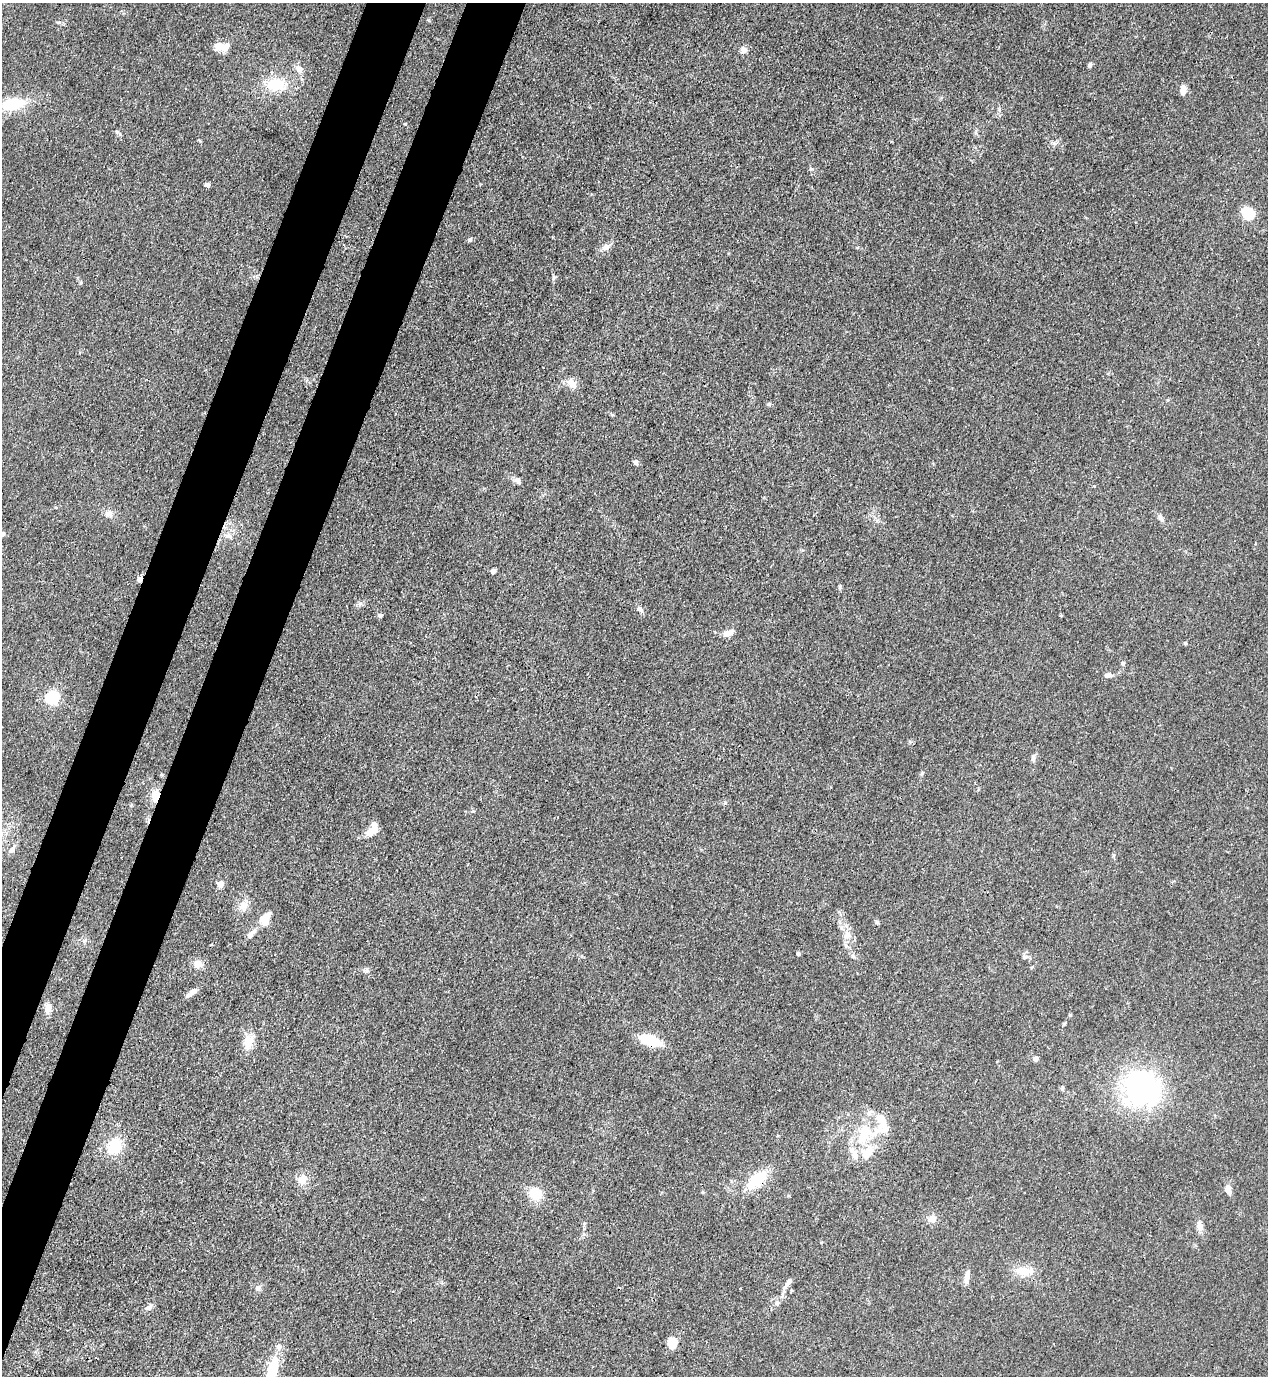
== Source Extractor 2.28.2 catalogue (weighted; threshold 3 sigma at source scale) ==
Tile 7 of 4 x 4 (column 3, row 2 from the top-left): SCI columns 2886-4151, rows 2791-4164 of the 5639 x 5578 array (HDU 1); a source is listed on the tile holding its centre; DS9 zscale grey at full resolution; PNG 1270 x 1378 px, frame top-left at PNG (2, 3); no overlay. Shown black and unused: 8% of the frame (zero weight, under 3 of 4 exposures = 7% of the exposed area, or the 3 px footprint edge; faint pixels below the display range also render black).
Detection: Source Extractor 2.28.2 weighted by HDU 2 'WHT'; one run over the whole footprint, this tile lists its part. Background 0.0149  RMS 0.0024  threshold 0.011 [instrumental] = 3 sigma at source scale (4.5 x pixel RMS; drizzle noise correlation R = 1.50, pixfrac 1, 0.05/0.05 arcsec/px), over >= 5 px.
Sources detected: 78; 1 inside a brighter object's white glare — not listed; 6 inside a brighter listed object's ellipse — not listed separately; the other 71 listed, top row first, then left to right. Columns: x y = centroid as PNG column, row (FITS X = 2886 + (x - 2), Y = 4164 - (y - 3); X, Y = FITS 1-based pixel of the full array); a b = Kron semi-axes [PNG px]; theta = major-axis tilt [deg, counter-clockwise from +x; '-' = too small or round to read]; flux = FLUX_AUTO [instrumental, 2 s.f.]
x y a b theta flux
59 22 6 4 18 0.35
221 47 17 9 -2 3.1
743 50 9 9 - 1.1
1090 65 5 4 - 0.73
299 69 11 8 -55 1.5
276 85 22 15 5 8.2
1183 89 9 6 -89 2.4
12 104 27 14 10 9.7
207 184 7 5 -16 0.59
1247 213 17 13 -48 4.8
470 239 7 5 30 0.41
606 247 12 8 38 1.3
553 277 8 4 81 0.45
572 383 13 9 -32 2.3
769 404 6 5 - 0.35
612 415 6 4 -19 0.3
636 462 7 6 - 0.62
518 480 11 6 -49 0.96
109 514 10 9 - 1.4
1160 518 13 6 -60 1
3 534 6 6 - 0.49
229 536 11 5 -26 0.92
493 571 5 4 - 1
139 579 7 6 - 0.82
640 609 11 4 -36 0.74
380 615 6 5 - 0.52
728 633 13 7 26 1.7
1185 643 4 4 - 0.32
1123 663 6 6 - 0.5
1108 675 11 6 -1 1
52 698 6 6 - 44
1033 759 11 5 87 0.75
156 796 13 9 81 3.4
372 831 15 8 27 3.2
12 849 12 6 56 1
220 884 8 7 - 1.3
243 905 14 11 56 2.4
265 917 16 8 39 3.4
877 922 5 5 - 0.41
251 934 16 7 46 1.7
847 935 12 9 64 2
798 954 5 4 - 0.45
1024 957 6 5 - 0.45
198 964 12 11 - 1.9
192 992 16 5 38 1.7
48 1008 10 7 81 2
1070 1015 5 4 - 0.28
1064 1024 5 4 - 0.31
650 1040 20 10 -16 8.6
248 1042 18 11 71 4
1036 1059 5 5 - 1.3
1062 1089 7 4 90 0.37
1142 1091 29 28 - 66
865 1134 33 24 58 13
115 1146 18 15 54 7.8
302 1180 12 10 62 3
757 1180 24 13 39 8.9
1228 1189 10 6 -78 1.8
703 1192 5 3 - 0.25
536 1194 15 14 - 5.1
932 1219 11 10 - 1.5
584 1224 6 3 20 0.28
1199 1226 15 8 -81 1.6
1024 1271 24 11 -2 4.3
966 1277 15 6 81 1.7
788 1283 15 6 52 1.4
259 1287 9 7 45 0.81
777 1303 7 5 -4 0.59
149 1307 10 7 28 0.98
672 1343 7 7 - 7.4
272 1371 29 10 73 11
Overlapping masked pixels (flux is a lower limit): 4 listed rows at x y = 139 579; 156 796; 650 1040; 757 1180
Isophote crosses this tile's border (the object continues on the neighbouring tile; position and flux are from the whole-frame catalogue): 2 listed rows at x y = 3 534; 272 1371
Unlisted compact peaks at least as high as the median listed source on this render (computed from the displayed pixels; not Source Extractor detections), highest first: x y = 811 169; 117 132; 725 803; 840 587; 922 773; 360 603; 473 811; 1054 143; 366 971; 999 109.